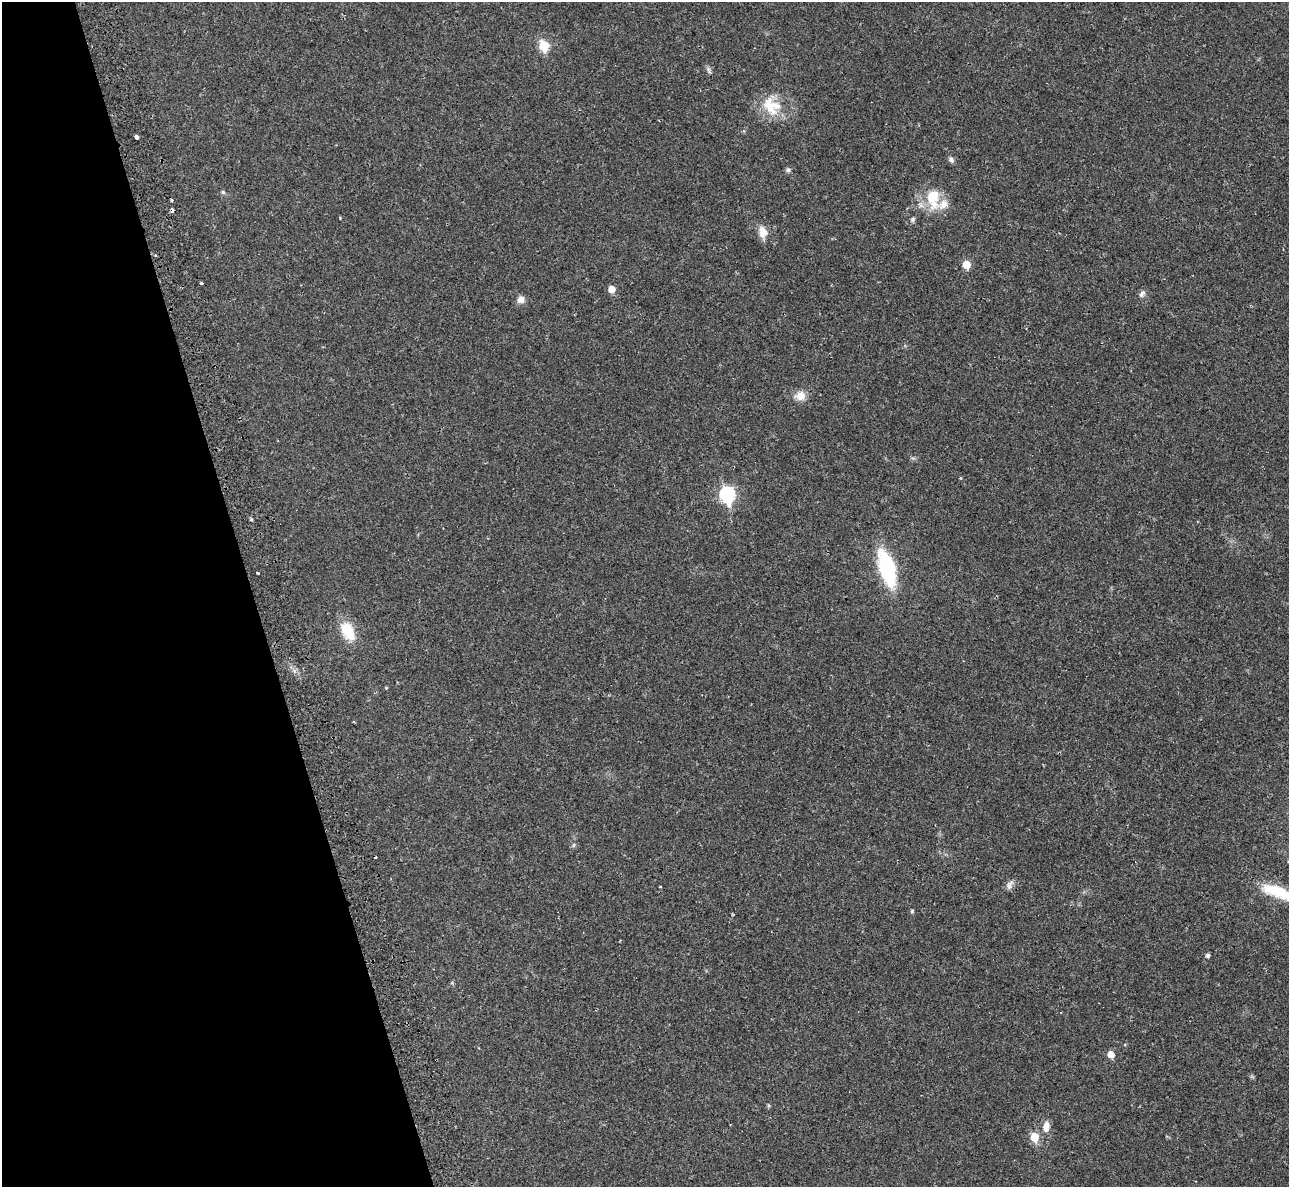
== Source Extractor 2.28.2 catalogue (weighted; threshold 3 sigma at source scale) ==
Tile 5 of 4 x 4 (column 1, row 2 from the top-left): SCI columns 13-1299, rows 2674-3858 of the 5213 x 5195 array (HDU 1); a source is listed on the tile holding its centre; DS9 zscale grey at full resolution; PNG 1291 x 1189 px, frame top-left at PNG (2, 2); no overlay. Shown black and unused: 20% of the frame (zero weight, under 2 of 3 exposures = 3% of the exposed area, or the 3 px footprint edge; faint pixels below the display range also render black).
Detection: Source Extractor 2.28.2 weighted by HDU 2 'WHT'; one run over the whole footprint, this tile lists its part. Background 0.0288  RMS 0.0041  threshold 0.0184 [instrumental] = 3 sigma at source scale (4.5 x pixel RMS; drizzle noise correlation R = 1.50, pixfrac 1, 0.05/0.05 arcsec/px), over >= 5 px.
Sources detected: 37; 2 cosmic-ray / hot-pixel residue — not listed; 2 inside a brighter listed object's ellipse — not listed separately; the other 33 listed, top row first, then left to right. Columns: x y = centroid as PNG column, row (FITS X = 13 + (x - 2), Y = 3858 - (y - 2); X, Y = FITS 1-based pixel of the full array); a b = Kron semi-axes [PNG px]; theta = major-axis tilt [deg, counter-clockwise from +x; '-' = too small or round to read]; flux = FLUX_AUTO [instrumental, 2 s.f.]
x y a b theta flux
544 46 6 5 - 21
708 69 7 5 -48 0.94
770 107 32 15 -65 9.5
136 137 4 3 - 3.5
951 160 8 6 -56 1.1
788 170 6 6 - 0.95
223 192 7 4 -45 0.59
933 198 29 17 -87 12
172 200 3 3 - 0.77
913 219 7 5 66 0.83
763 232 14 10 -73 4.2
155 255 3 3 - 0.41
966 265 5 5 - 8.2
201 283 3 3 - 0.52
611 289 6 6 - 4.2
1142 294 11 6 53 1.3
521 300 9 8 - 2.3
800 396 14 12 19 3.7
727 495 8 7 - 63
887 568 27 11 -73 45
258 573 2 2 - 0.45
348 631 23 14 -60 11
386 688 4 4 - 0.35
574 845 6 4 70 0.53
1288 861 4 3 - 0.55
1010 885 14 7 63 1.7
660 887 3 2 - 0.25
1278 892 47 14 -20 16
912 911 5 5 - 0.48
1207 956 5 5 - 1.1
1111 1054 5 5 - 4.8
1046 1127 14 9 82 3.3
1034 1137 6 5 - 11
Isophote crosses this tile's border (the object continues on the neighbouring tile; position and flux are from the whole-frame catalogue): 2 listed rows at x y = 1288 861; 1278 892